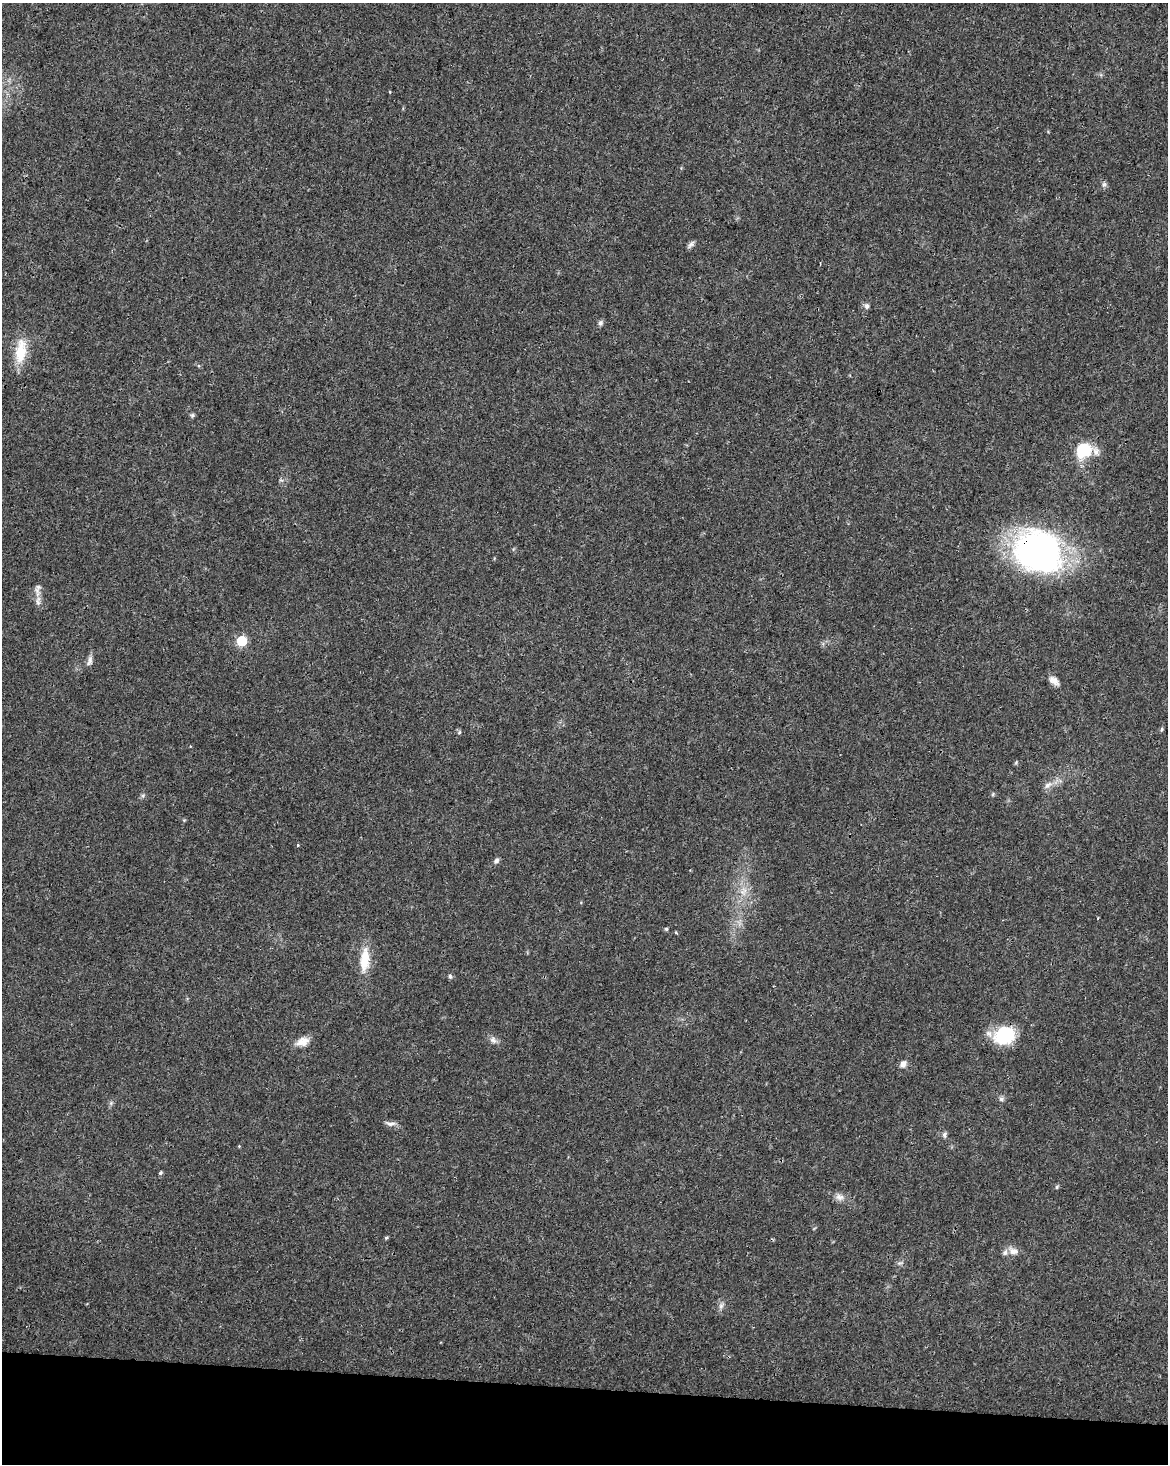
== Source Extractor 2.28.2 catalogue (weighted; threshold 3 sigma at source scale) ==
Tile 11 of 4 x 3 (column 3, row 3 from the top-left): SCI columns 2341-3506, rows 286-1747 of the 4672 x 4898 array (HDU 1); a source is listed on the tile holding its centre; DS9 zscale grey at full resolution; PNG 1170 x 1466 px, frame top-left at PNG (2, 3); no overlay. Shown black and unused: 5% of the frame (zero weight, under 3 of 4 exposures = <1% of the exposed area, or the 3 px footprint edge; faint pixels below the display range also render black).
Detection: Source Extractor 2.28.2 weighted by HDU 2 'WHT'; one run over the whole footprint, this tile lists its part. Background 0.0187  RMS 0.0031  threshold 0.0138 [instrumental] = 3 sigma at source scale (4.5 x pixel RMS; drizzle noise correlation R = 1.50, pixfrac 1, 0.0396/0.0396 arcsec/px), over >= 5 px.
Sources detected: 41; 2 inside a brighter listed object's ellipse — not listed separately; the other 39 listed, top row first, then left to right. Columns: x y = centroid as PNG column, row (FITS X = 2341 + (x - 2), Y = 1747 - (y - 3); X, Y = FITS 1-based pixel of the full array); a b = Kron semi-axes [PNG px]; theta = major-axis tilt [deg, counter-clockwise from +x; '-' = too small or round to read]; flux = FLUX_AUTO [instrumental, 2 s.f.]
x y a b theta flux
390 92 4 3 - 0.23
1104 185 8 6 89 0.79
691 244 11 6 41 0.95
867 306 7 6 - 0.92
600 323 7 6 - 0.76
21 351 33 14 83 8
192 415 7 5 69 0.52
1083 450 17 14 35 12
1038 552 45 38 -26 97
38 601 16 6 85 2
242 641 6 6 - 19
90 661 15 6 76 1.3
1054 681 14 8 -38 2
1161 729 7 3 81 0.41
459 732 6 5 - 0.49
1016 762 6 5 - 0.39
1048 785 12 7 43 1.7
143 795 6 4 19 0.5
297 845 3 3 - 0.63
496 861 7 6 - 0.82
743 891 13 9 66 3
666 929 5 4 - 0.41
676 933 5 3 - 0.32
365 960 32 12 86 7
450 976 6 5 - 0.52
1004 1035 20 18 32 17
493 1040 10 8 -50 1.3
302 1042 18 11 17 3.1
903 1064 10 8 52 1.4
1001 1099 8 6 15 0.76
390 1123 14 6 -5 1.3
944 1135 9 5 77 0.77
160 1173 5 5 - 0.48
1057 1187 6 4 60 0.41
840 1197 12 9 -14 1.8
386 1238 5 4 - 0.44
1013 1251 14 9 -16 2.3
899 1263 9 3 5 0.56
721 1306 7 6 - 0.92
Overlapping masked pixels (flux is a lower limit): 1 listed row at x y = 1038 552